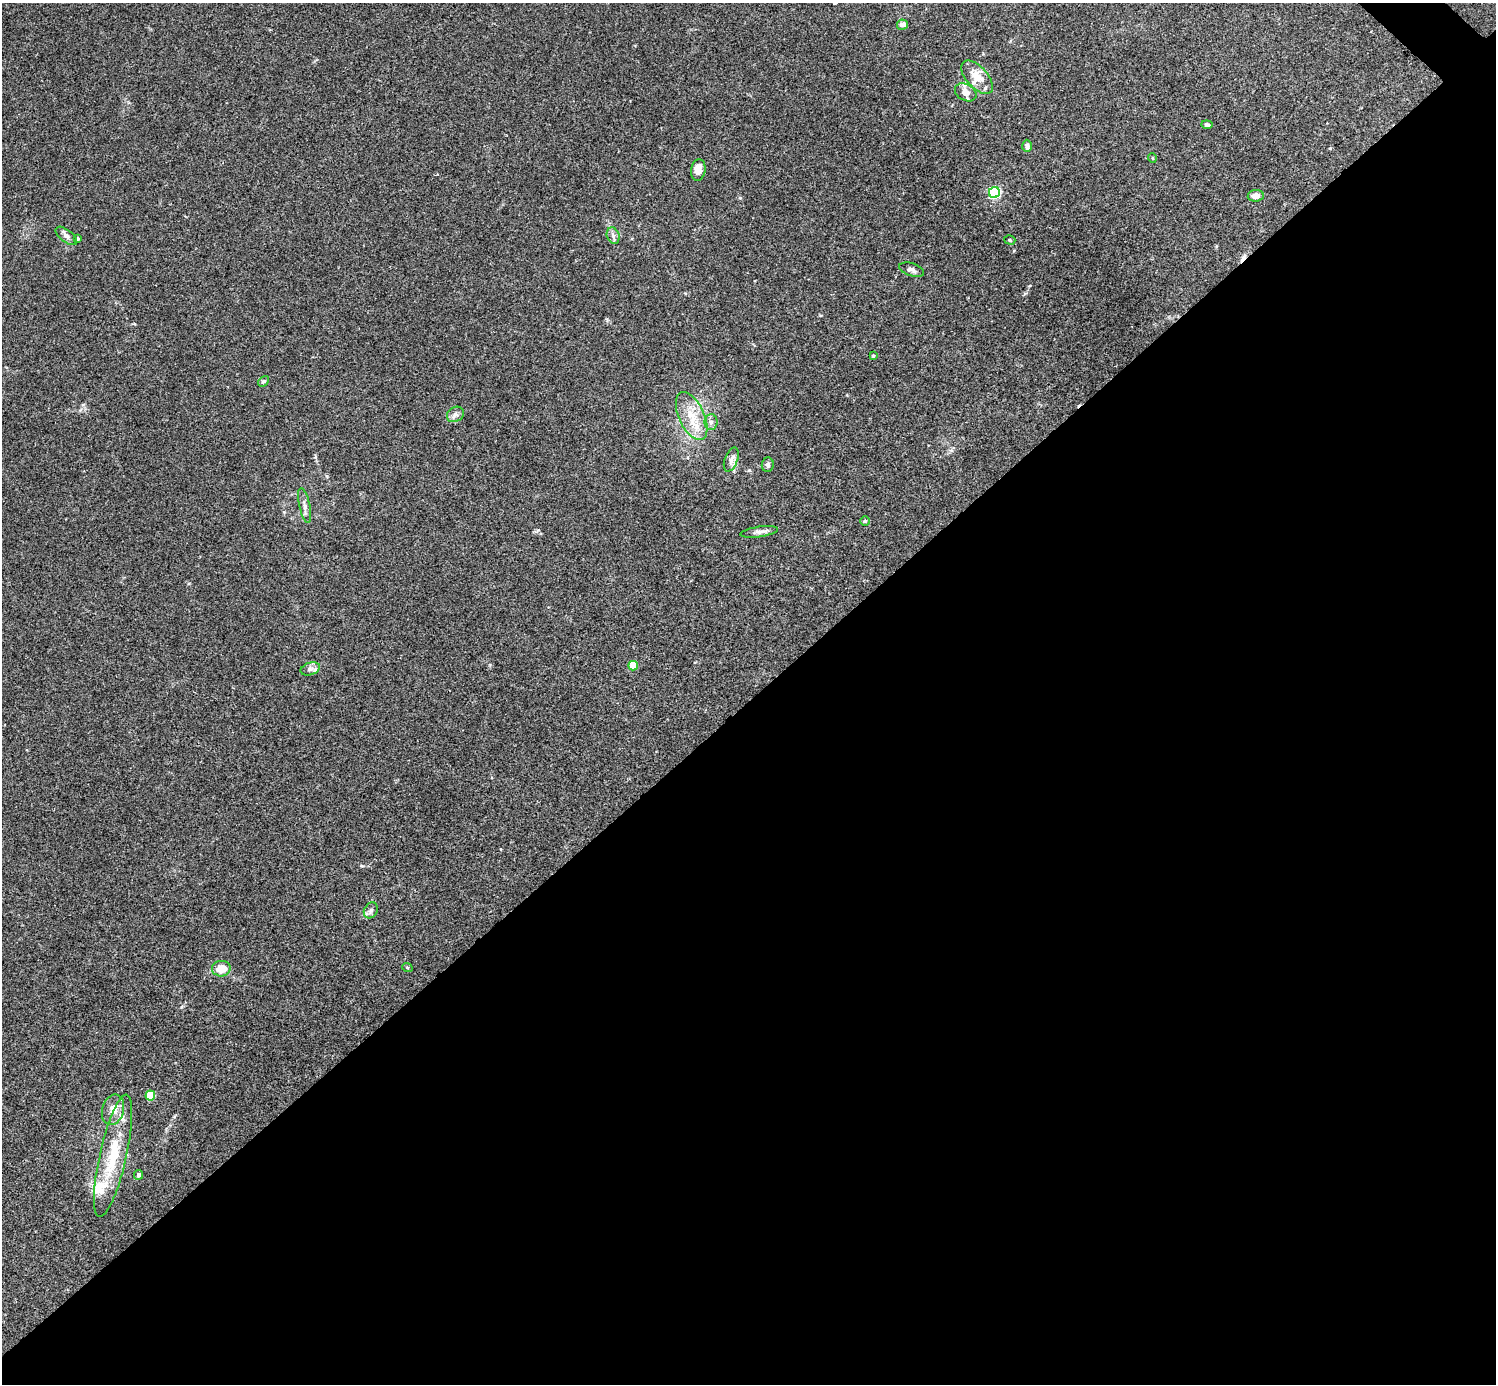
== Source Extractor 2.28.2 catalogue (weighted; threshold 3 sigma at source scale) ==
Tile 15 of 4 x 4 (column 3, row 4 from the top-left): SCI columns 2997-4490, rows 301-1682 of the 5988 x 5988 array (HDU 1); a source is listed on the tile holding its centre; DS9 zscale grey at full resolution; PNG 1498 x 1386 px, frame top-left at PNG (2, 3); each listed source drawn as its Kron ellipse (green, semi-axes under 4 px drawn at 4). Shown black and unused: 50% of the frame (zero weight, under 3 of 4 exposures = <1% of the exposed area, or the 3 px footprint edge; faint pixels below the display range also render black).
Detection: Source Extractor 2.28.2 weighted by HDU 2 'WHT'; one run over the whole footprint, this tile lists its part. Background 0.0533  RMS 0.005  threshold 0.0225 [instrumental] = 3 sigma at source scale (4.5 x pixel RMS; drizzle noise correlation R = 1.50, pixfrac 1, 0.05/0.05 arcsec/px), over >= 5 px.
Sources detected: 38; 1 cosmic-ray / hot-pixel residue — neither listed nor drawn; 4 inside a brighter listed object's ellipse — not listed separately; the other 33 listed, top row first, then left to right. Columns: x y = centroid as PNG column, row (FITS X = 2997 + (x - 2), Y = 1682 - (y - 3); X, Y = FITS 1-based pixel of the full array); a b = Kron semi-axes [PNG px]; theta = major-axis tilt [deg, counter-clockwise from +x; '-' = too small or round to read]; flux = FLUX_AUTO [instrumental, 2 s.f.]
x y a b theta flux
902 25 5 5 - 3.2
977 77 20 10 -48 8.6
966 92 11 8 -29 4.2
1207 125 5 4 - 1.3
1027 146 6 5 - 1.6
1152 158 5 3 - 0.35
698 170 11 7 83 4.6
994 192 5 5 - 70
1256 196 8 5 7 3.4
66 236 13 6 -38 1.9
613 236 8 6 -71 1.6
77 239 4 4 - 1.1
1010 240 6 4 -17 0.79
911 270 13 6 -18 1.8
873 356 4 4 - 0.5
263 381 6 4 47 0.77
455 414 9 7 35 2
692 416 26 12 -65 11
711 422 8 6 88 1.6
731 459 13 6 69 2.2
768 465 7 6 - 1.3
305 506 17 5 -78 2.5
865 521 4 4 - 0.74
759 532 19 5 8 2.3
633 666 5 5 - 13
310 669 10 6 18 1.8
371 910 8 6 59 1.3
407 967 5 3 - 0.43
221 969 9 8 - 6.5
150 1096 5 5 - 17
113 1110 15 11 75 6.5
113 1156 63 13 77 25
138 1175 5 4 - 1.7
Unlisted compact peaks at least as high as the median listed source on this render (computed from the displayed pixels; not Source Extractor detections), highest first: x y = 740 198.